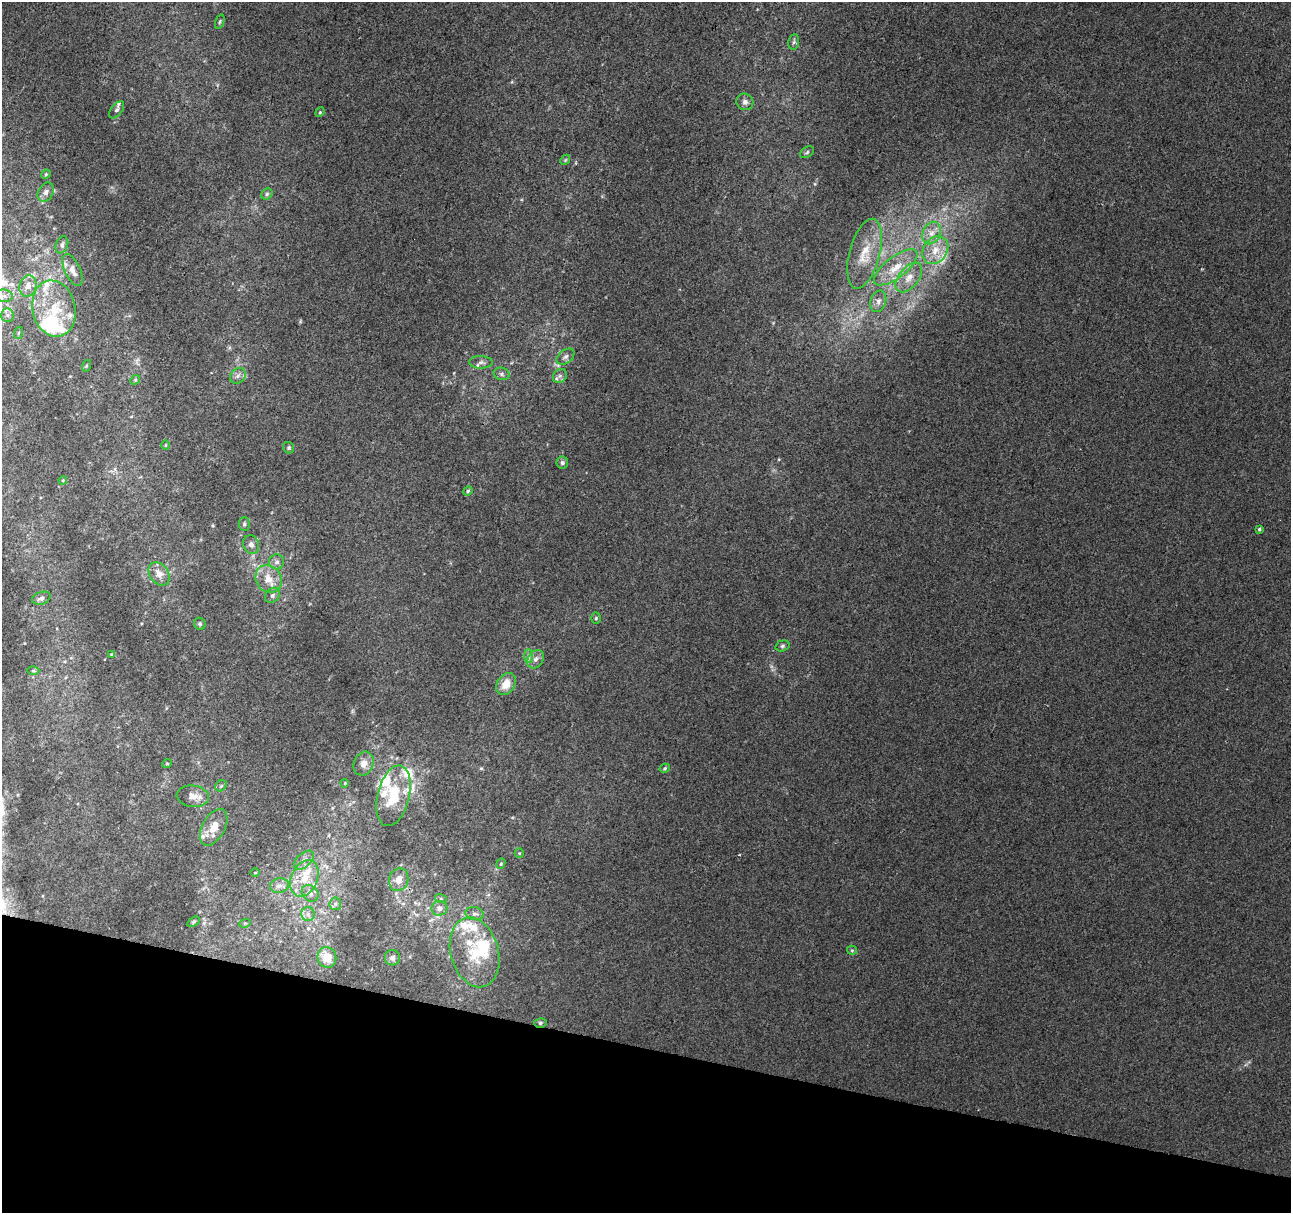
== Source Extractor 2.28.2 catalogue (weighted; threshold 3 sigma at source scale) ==
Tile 15 of 4 x 4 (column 3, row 4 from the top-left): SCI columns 2586-3874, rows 282-1492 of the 5164 x 5344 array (HDU 1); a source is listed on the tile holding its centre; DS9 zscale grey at full resolution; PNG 1293 x 1215 px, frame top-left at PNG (2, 2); each listed source drawn as its Kron ellipse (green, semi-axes under 4 px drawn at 4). Shown black and unused: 14% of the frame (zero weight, under 2 of 3 exposures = <1% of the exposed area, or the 3 px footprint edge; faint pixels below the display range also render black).
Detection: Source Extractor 2.28.2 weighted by HDU 2 'WHT'; one run over the whole footprint, this tile lists its part. Background 0.0107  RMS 0.0066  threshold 0.0296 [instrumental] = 3 sigma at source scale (4.5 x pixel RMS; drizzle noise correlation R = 1.50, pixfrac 1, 0.0396/0.0396 arcsec/px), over >= 5 px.
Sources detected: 97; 1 inside a brighter object's white glare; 1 cosmic-ray / hot-pixel residue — neither listed nor drawn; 16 inside a brighter listed object's ellipse — not listed separately; the other 79 listed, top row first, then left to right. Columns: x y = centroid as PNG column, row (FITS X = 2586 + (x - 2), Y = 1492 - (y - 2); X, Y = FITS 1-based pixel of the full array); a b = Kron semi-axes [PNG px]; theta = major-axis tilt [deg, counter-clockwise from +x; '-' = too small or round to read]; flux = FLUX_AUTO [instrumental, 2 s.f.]
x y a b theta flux
220 22 7 4 71 1.1
794 42 8 5 81 1.4
745 102 9 8 - 2.5
117 110 10 5 52 1.9
320 112 5 4 - 0.65
807 152 8 5 31 1.2
565 160 6 4 46 0.78
46 174 5 4 - 0.79
46 192 10 7 63 2.8
267 194 6 5 - 1.1
931 233 12 9 66 5.7
62 245 9 6 71 1.9
935 250 15 12 55 10
865 254 36 15 75 19
896 267 26 10 37 13
72 270 17 7 -65 5
909 277 17 9 51 7.1
28 286 11 8 75 5.1
4 296 8 6 -9 3
878 301 11 7 72 3.4
54 309 28 21 -78 26
7 315 6 6 - 2
18 333 6 4 71 1
565 357 10 6 38 2.3
481 362 12 6 -2 2.7
86 366 6 3 72 0.74
502 374 8 6 -16 1.9
238 376 9 7 46 2.5
560 376 7 6 - 2.1
135 380 5 4 - 0.84
166 445 5 3 - 0.55
289 448 6 5 - 1.1
562 463 6 6 - 1.7
63 480 4 3 - 0.52
468 491 5 4 - 0.81
244 524 7 5 -89 1.2
1259 529 4 4 - 0.86
251 544 10 8 -71 3.1
277 562 7 7 - 2.5
159 574 12 9 -55 5.8
269 579 14 12 -55 9.1
273 595 8 6 53 1.6
41 598 9 6 19 2.4
596 618 5 4 - 0.91
200 624 6 5 - 1.2
782 646 7 5 17 1.3
111 654 4 3 - 0.62
528 656 7 4 90 1.7
535 659 10 7 57 3.3
33 671 6 4 0 0.84
506 684 12 9 54 9.1
167 763 5 3 - 0.58
364 764 12 9 68 5.6
665 768 5 4 - 0.91
345 783 4 3 - 0.54
221 786 6 5 - 1.3
193 796 16 10 -6 5.7
393 796 31 16 76 27
214 827 20 11 62 8.5
519 853 5 4 - 0.68
304 860 12 7 42 3.2
501 864 5 4 - 0.92
255 872 4 3 - 0.47
304 878 19 13 66 14
399 880 11 9 75 5.2
279 886 9 7 10 3
310 893 9 7 -44 3.2
441 899 6 4 -18 0.85
335 904 6 5 - 1.5
439 908 8 7 - 3.4
308 914 7 7 - 2.2
475 914 9 6 -10 2.2
193 922 7 4 32 1.1
245 923 6 3 17 0.65
852 950 5 4 - 0.82
475 952 36 24 -74 29
327 957 10 9 - 11
392 958 7 7 - 2.2
540 1023 6 5 - 1.3
Overlapping masked pixels (flux is a lower limit): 1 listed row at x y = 540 1023
Unlisted compact peaks at least as high as the median listed source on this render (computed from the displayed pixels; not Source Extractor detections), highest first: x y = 481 768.